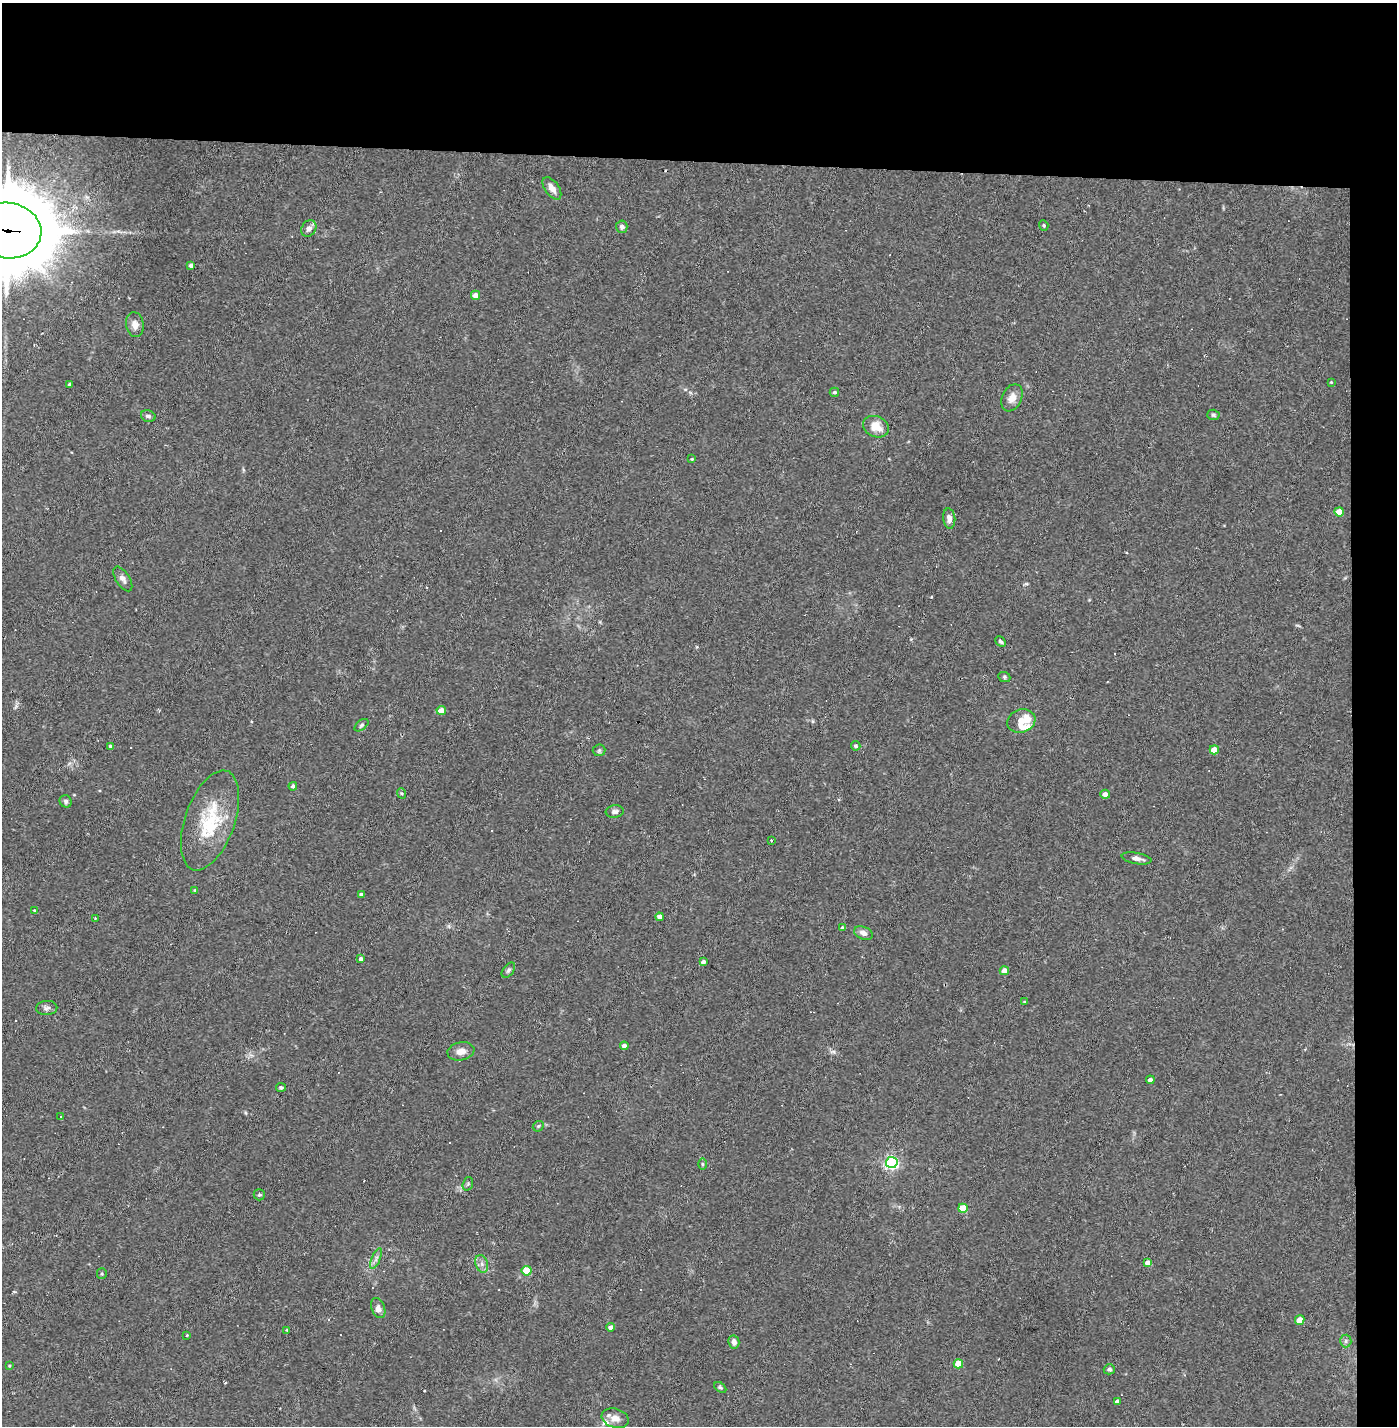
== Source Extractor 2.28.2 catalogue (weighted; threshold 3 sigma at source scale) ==
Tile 3 of 3 x 3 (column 3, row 1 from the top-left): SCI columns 2848-4242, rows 2849-4272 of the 4297 x 4272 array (HDU 1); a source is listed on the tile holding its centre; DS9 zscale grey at full resolution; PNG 1399 x 1428 px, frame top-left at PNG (2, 3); each listed source drawn as its Kron ellipse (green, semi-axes under 4 px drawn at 4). Shown black and unused: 14% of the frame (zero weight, under 2 of 3 exposures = <1% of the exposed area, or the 3 px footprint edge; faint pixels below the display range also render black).
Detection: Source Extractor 2.28.2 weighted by HDU 2 'WHT'; one run over the whole footprint, this tile lists its part. Background 0.0582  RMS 0.0052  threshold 0.0234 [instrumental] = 3 sigma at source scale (4.5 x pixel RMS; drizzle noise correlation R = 1.50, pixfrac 1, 0.05/0.05 arcsec/px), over >= 5 px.
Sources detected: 95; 13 cosmic-ray / hot-pixel residue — neither listed nor drawn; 4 inside a brighter listed object's ellipse — not listed separately; the other 78 listed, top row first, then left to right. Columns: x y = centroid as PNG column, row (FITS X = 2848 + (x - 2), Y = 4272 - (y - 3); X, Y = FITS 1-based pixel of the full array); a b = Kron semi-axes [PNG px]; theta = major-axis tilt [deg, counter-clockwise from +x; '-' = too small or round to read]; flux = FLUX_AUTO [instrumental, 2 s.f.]
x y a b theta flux
552 188 13 7 -54 4
1044 225 5 4 - 0.74
622 227 6 6 - 1.5
309 228 9 7 58 2.3
7 230 34 28 -9 6200
191 266 4 4 - 1.9
475 295 4 4 - 4.3
135 325 12 9 -80 3.6
1331 382 4 3 - 0.48
70 384 3 3 - 1
834 392 4 4 - 0.97
1012 398 14 10 65 4.3
1213 415 6 5 - 0.94
148 416 7 5 -18 1.4
876 427 13 10 -25 7.9
692 459 4 3 - 0.4
1339 512 5 4 - 6.9
949 518 10 6 -83 3.1
123 579 14 7 -57 2.4
1001 642 6 4 -45 1.1
1004 677 6 5 - 0.82
441 710 5 4 - 6.3
1021 721 14 11 19 5
361 725 8 4 38 0.97
111 746 3 3 - 1
856 746 5 4 - 1.1
599 750 6 6 - 0.99
1214 750 4 4 - 8
293 786 4 4 - 1.3
401 793 5 3 - 0.6
1105 794 4 4 - 2.9
66 801 6 6 - 1.3
615 811 9 6 5 1.7
210 820 52 25 71 31
771 840 3 3 - 2
1136 858 15 5 -9 2.5
195 890 4 4 - 0.53
361 895 4 3 - 1.6
34 910 3 3 - 1.8
660 917 4 4 - 3
95 918 3 3 - 0.33
842 927 3 3 - 0.75
863 933 9 6 -22 2.6
361 959 4 4 - 2
703 962 4 4 - 2
508 970 9 5 53 1.2
1004 971 4 4 - 4.4
1025 1002 4 4 - 0.51
47 1008 10 7 4 1.8
624 1046 4 4 - 2.5
461 1051 13 9 11 4.1
1150 1080 4 3 - 1.7
281 1087 5 4 - 0.91
61 1117 3 2 - 0.62
538 1126 6 4 44 0.71
892 1162 6 5 - 110
702 1164 5 4 - 0.69
468 1184 7 5 71 0.83
259 1195 5 5 - 0.9
963 1208 5 4 - 13
376 1258 11 4 68 1.8
1148 1263 4 4 - 3.8
482 1264 9 6 -73 2.2
527 1271 5 5 - 18
102 1274 5 5 - 0.74
378 1308 10 6 -70 3
1300 1320 5 4 - 6.6
611 1327 4 4 - 2.5
287 1330 3 3 - 0.49
187 1335 4 3 - 0.44
1346 1341 6 5 - 1.1
734 1342 6 5 - 2.5
958 1364 5 4 - 11
9 1366 4 3 - 0.51
1109 1369 5 5 - 1.3
720 1387 7 4 -40 0.88
1117 1402 4 4 - 1.8
615 1418 14 9 -17 4.4
Overlapping masked pixels (flux is a lower limit): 1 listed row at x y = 7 230
Isophote crosses this tile's border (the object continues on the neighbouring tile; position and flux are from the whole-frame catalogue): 1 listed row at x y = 7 230